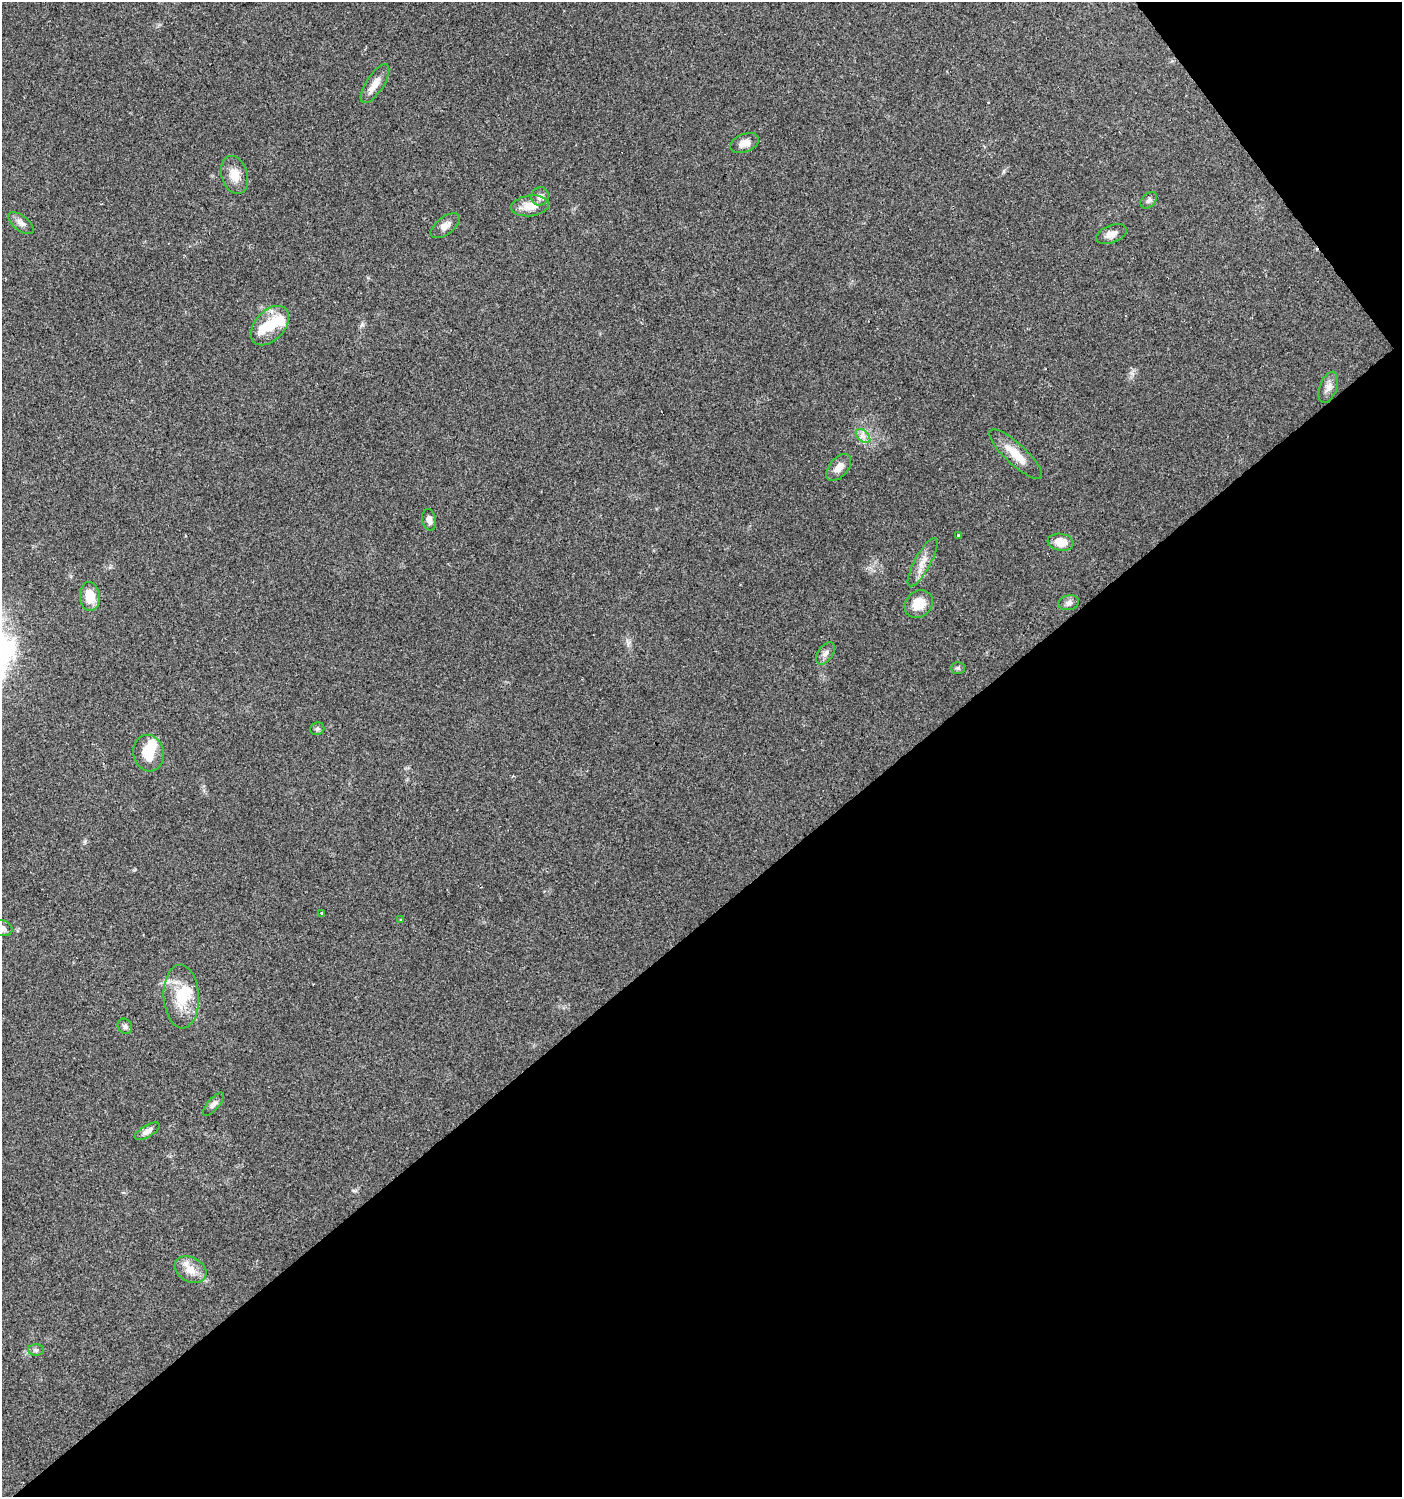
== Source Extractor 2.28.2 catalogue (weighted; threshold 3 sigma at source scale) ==
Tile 12 of 4 x 4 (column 4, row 3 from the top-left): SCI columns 4398-5797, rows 1497-2991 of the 5931 x 5985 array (HDU 1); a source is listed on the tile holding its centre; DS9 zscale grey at full resolution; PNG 1404 x 1499 px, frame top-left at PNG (2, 2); each listed source drawn as its Kron ellipse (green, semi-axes under 4 px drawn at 4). Shown black and unused: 41% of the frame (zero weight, under 2 of 3 exposures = <1% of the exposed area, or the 3 px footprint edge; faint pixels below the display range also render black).
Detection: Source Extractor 2.28.2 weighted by HDU 2 'WHT'; one run over the whole footprint, this tile lists its part. Background 0.0612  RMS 0.0057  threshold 0.0255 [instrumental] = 3 sigma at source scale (4.5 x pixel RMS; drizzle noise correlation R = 1.50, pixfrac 1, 0.0396/0.0396 arcsec/px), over >= 5 px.
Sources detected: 40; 3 inside a brighter object's white glare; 1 cosmic-ray / hot-pixel residue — neither listed nor drawn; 2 inside a brighter listed object's ellipse — not listed separately; the other 34 listed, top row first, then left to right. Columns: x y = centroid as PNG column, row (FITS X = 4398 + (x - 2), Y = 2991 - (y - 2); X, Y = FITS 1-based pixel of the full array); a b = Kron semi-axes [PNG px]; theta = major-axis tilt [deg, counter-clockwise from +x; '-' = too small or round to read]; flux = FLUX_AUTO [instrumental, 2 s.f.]
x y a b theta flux
375 84 22 8 57 6.3
745 143 15 9 21 4.9
235 175 19 13 -74 7.6
540 196 9 8 - 2.7
1149 200 10 6 45 1.7
530 206 19 10 7 8.4
21 223 15 7 -39 3.1
445 226 17 8 37 4.2
1111 234 16 8 22 4
270 326 23 15 46 15
1328 387 16 8 70 3.8
863 436 9 5 -45 2.4
1016 454 35 10 -43 11
839 467 16 9 50 4.8
429 520 11 7 -78 2.9
958 535 3 3 - 2.4
1061 542 13 8 -9 7.9
923 562 27 8 61 6.3
90 596 14 10 -86 11
1069 603 10 7 14 2.3
919 604 15 13 45 9.6
825 653 12 7 56 2.9
958 668 7 5 2 1.1
317 729 7 6 - 1.1
148 753 18 15 -81 13
322 913 4 3 - 2.5
401 919 3 2 - 0.6
3 928 10 7 -18 2.1
181 997 32 17 -87 19
125 1026 8 7 - 1.5
213 1104 14 5 49 2.2
147 1131 14 6 30 3
191 1270 17 12 -29 7.2
36 1350 8 5 0 1.4
Isophote crosses this tile's border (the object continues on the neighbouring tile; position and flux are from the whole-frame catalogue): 1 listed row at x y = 3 928